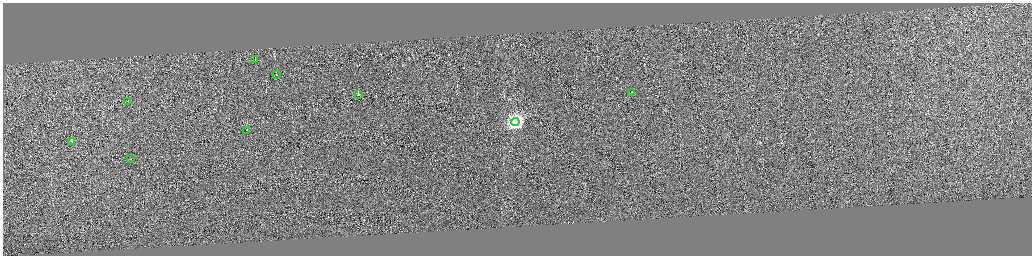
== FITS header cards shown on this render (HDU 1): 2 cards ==
NAXIS1  =                 4117
NAXIS2  =                 1014

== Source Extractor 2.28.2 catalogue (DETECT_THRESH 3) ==
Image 4117 x 1014 px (HDU 1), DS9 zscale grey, zoomed out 1/4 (1 PNG px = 4 x 4 image px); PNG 1034 x 258 px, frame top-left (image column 2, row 1011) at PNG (3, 3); each listed source drawn as its Kron ellipse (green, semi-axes under 4 px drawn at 4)
Background 0.331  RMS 3.8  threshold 11.5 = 3 sigma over >= 5 px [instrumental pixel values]
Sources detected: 342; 333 cannot appear on this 1/4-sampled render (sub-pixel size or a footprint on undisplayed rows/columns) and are neither listed nor drawn; the other 9 listed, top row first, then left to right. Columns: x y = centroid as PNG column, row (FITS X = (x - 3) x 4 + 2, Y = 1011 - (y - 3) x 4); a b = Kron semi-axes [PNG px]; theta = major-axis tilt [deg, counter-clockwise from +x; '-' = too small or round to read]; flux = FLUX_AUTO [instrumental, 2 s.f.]
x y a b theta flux
255 60 2 1 - 15000
277 74 2 1 - 16000
631 92 2 1 - 10000
359 94 2 1 - 36000
127 101 2 1 - 13000
515 122 4 4 - 650000
247 130 2 1 - 54000
72 141 2 1 - 7900
131 159 2 1 - 38000
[333 sub-pixel or undisplayed-footprint detections neither listed nor drawn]